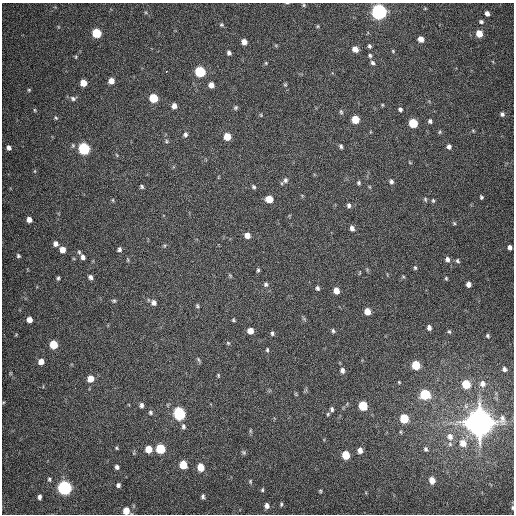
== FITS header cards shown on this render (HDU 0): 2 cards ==
NAXIS1  =                  512
NAXIS2  =                  512

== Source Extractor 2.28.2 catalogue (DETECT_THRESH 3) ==
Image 512 x 512 px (HDU 0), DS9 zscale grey, 1 PNG px = 1 image px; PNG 516 x 516 px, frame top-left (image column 1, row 512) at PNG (2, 3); no overlay
Background 382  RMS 9.5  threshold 28.6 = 3 sigma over >= 5 px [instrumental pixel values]
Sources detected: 154; all 154 listed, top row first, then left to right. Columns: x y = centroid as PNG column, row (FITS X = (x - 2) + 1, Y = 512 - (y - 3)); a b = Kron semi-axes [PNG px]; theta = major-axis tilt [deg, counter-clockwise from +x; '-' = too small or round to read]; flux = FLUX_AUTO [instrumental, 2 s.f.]
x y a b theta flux
304 5 5 4 - 7.2e+02
425 8 6 4 1 6.2e+02
379 12 6 6 - 2.8e+05
487 13 4 4 - 2.8e+03
481 22 6 5 - 1.3e+03
221 25 5 5 - 8.9e+02
318 26 6 4 89 6.7e+02
97 33 6 5 - 2.9e+04
479 34 5 5 - 1.0e+04
421 39 5 5 - 5.4e+03
244 42 5 5 - 4.3e+03
369 46 5 4 - 1.3e+03
355 49 5 5 - 5.6e+03
393 51 5 4 - 6.9e+02
229 53 5 4 - 1.7e+03
370 55 5 5 - 1.2e+03
76 57 5 3 - 6.3e+02
266 63 4 4 - 6.6e+02
372 63 6 5 - 1.5e+03
166 72 3 2 - 2.2e+03
200 72 6 6 - 5.2e+04
111 81 5 5 - 4.9e+03
83 83 5 5 - 8.9e+03
211 85 5 5 - 4.3e+03
285 85 5 4 - 7.6e+02
29 90 5 4 - 7.6e+02
73 98 8 7 - 2.0e+03
154 98 6 5 - 2.1e+04
382 105 4 4 - 6.3e+02
174 106 5 4 - 3.6e+03
236 108 6 6 - 1.1e+03
400 109 5 4 - 1.4e+03
34 110 5 3 - 7.3e+02
341 112 6 5 - 1.0e+03
502 114 6 5 - 1.6e+03
261 115 5 4 - 6.4e+02
56 118 6 4 -60 9.1e+02
355 119 6 5 - 1.5e+04
430 121 5 4 - 1.4e+03
413 123 6 5 - 2.6e+04
473 130 6 4 -2 6.3e+02
440 132 6 4 88 7.7e+02
185 134 7 5 78 1.7e+03
227 136 6 5 - 1.2e+04
166 141 5 5 - 9.3e+02
341 146 6 4 -72 1.3e+03
449 147 5 5 - 2.1e+03
9 148 5 4 - 2.3e+03
84 149 6 6 - 7.6e+04
410 163 5 3 - 5.7e+02
35 171 6 4 90 6.9e+02
285 180 8 7 - 2.1e+03
391 181 6 5 - 1.6e+03
359 183 5 5 - 1.1e+03
142 186 4 4 - 1.2e+03
254 187 5 4 - 1.2e+03
370 187 5 3 - 6.0e+02
481 197 4 3 - 9.3e+02
269 199 6 5 - 1.1e+04
425 199 6 5 - 9.4e+02
113 200 6 4 -89 6.5e+02
433 200 6 4 -64 8.8e+02
349 205 6 5 - 1.6e+03
29 220 5 4 - 3.5e+03
454 223 5 4 - 7.5e+02
352 228 6 5 - 2.7e+03
247 235 5 5 - 4.7e+03
56 244 6 6 - 2.8e+03
510 247 5 4 - 2.2e+03
119 249 6 5 - 1.6e+03
62 250 5 5 - 5.9e+03
79 252 6 5 - 1.0e+03
18 256 5 4 - 1.0e+03
83 257 6 5 - 2.6e+03
447 259 6 5 - 2.2e+03
127 260 7 3 -82 8.1e+02
457 261 5 4 - 1.0e+03
415 268 5 4 - 9.5e+02
258 270 6 4 80 1.1e+03
359 273 5 3 - 5.3e+02
230 275 7 4 -65 7.9e+02
90 277 6 5 - 2.0e+03
403 277 6 4 -2 6.9e+02
58 278 5 3 - 1.1e+03
446 278 4 4 - 7.3e+02
266 284 7 6 - 1.5e+03
468 284 5 4 - 3.2e+03
317 288 5 4 - 1.5e+03
336 291 6 5 - 5.5e+03
114 301 6 5 - 1.1e+03
154 303 7 6 - 3.3e+03
197 306 6 5 - 1.1e+03
367 311 6 5 - 7.3e+03
29 319 5 5 - 4.2e+03
304 319 7 4 -45 1.0e+03
233 320 4 4 - 8.4e+02
429 328 5 4 - 2.3e+03
250 331 5 5 - 6.2e+03
333 331 5 5 - 1.2e+03
449 332 5 4 - 8.8e+02
272 333 6 5 - 1.3e+03
488 336 4 4 - 9.8e+02
228 343 5 5 - 9.0e+02
54 345 6 5 - 1.8e+04
267 350 5 4 - 9.0e+02
198 360 8 4 -52 1.0e+03
41 361 6 5 - 5.2e+03
416 365 6 5 - 2.2e+04
504 369 5 5 - 2.0e+03
342 370 7 5 -75 2.2e+03
10 373 6 4 -72 7.2e+02
218 375 5 3 - 7.6e+02
90 379 6 6 - 7.1e+03
399 382 4 3 - 6.3e+02
466 384 6 5 - 2.0e+04
483 384 8 8 - 3.9e+03
296 394 7 3 -54 7.0e+02
425 394 6 6 - 3.4e+04
141 405 6 5 - 1.9e+03
363 406 6 5 - 2.7e+04
332 409 6 4 -77 1.5e+03
150 413 7 6 - 1.4e+03
179 414 7 6 - 1.0e+05
328 414 5 4 - 8.6e+02
404 418 6 5 - 2.4e+04
480 423 9 9 - 2.0e+06
183 426 7 6 - 1.8e+03
250 431 6 4 -89 8.6e+02
450 437 9 8 - 4.9e+03
463 443 8 7 - 7.3e+03
450 444 6 6 - 1.8e+03
117 448 5 4 - 7.1e+02
149 449 6 5 - 9.3e+03
161 449 6 5 - 3.2e+04
426 449 6 5 - 1.4e+03
360 450 6 5 - 3.8e+03
244 452 7 5 -41 1.1e+03
346 455 6 5 - 1.7e+04
183 465 6 5 - 1.7e+04
117 467 5 4 - 1.8e+03
201 467 6 5 - 1.1e+04
49 479 6 4 -81 1.0e+03
432 480 6 5 - 5.7e+03
250 481 5 4 - 8.4e+02
118 485 5 5 - 1.7e+03
65 488 6 6 - 2.0e+05
262 490 5 4 - 8.3e+02
320 491 4 4 - 7.5e+02
203 496 5 4 - 1.4e+03
40 497 5 3 - 1.8e+03
281 504 6 4 89 9.7e+02
267 506 6 5 - 2.6e+03
512 508 5 3 - 7.1e+02
126 511 6 5 - 9.2e+03
At the frame edge (FLAGS 8, measured only in part): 2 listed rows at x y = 512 508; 126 511